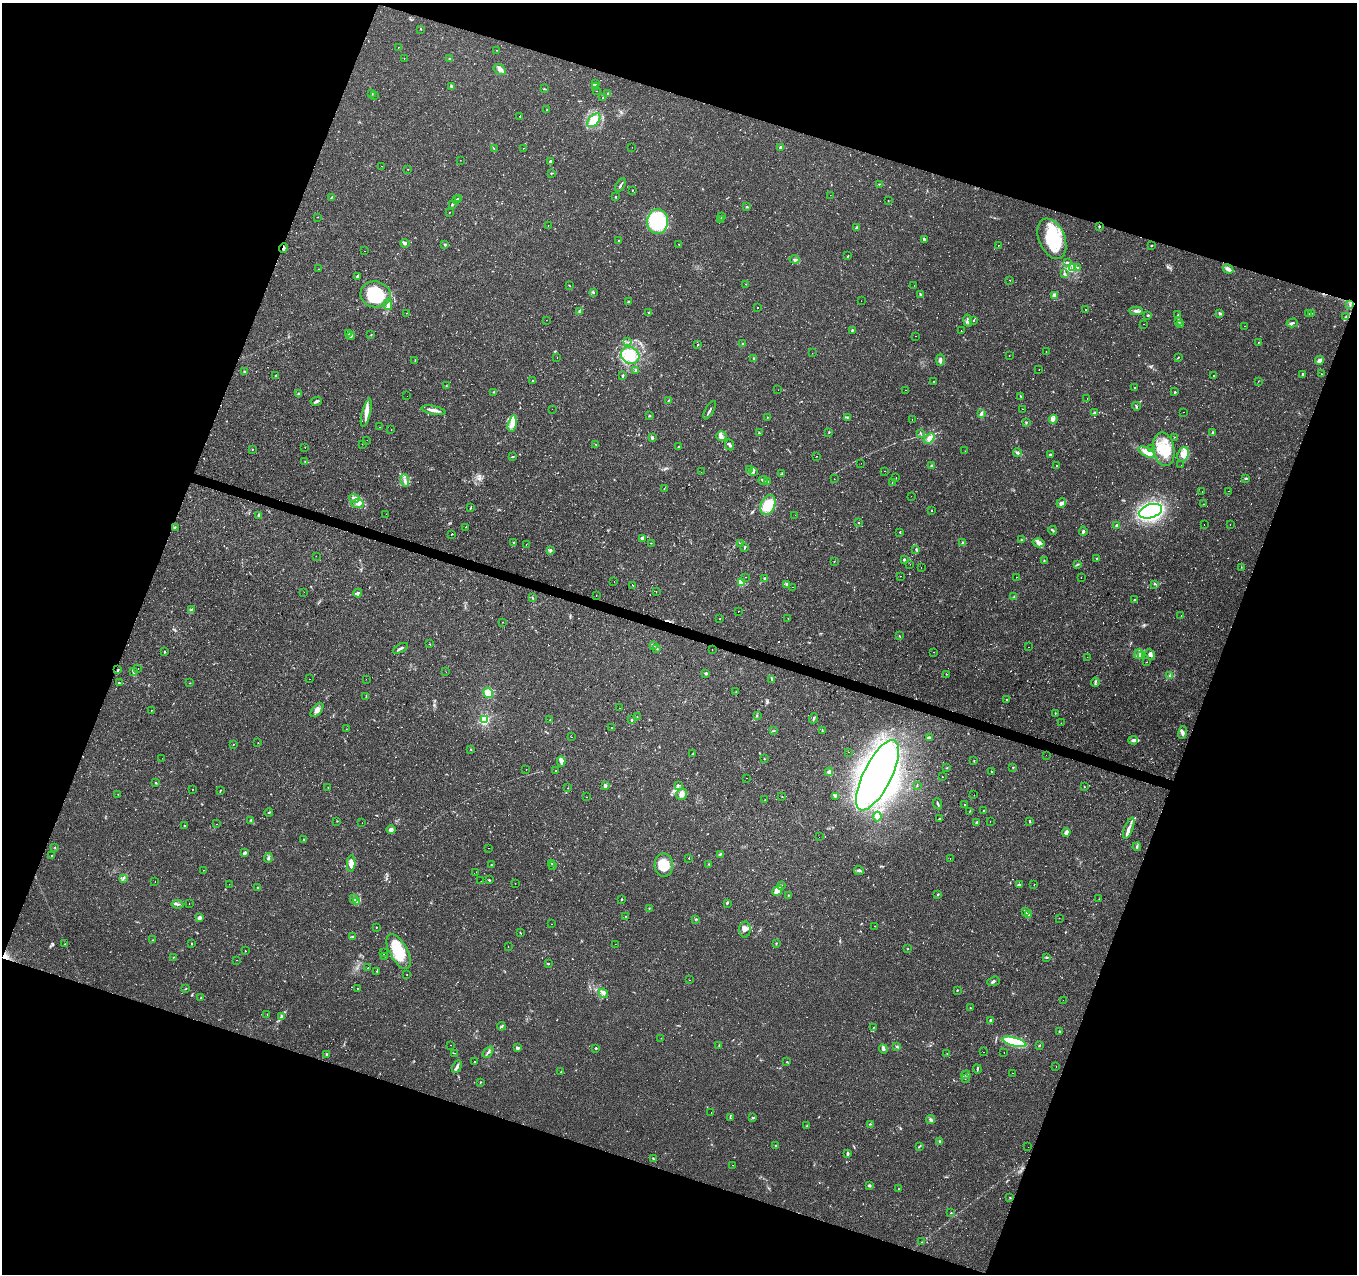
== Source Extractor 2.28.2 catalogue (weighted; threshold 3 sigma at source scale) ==
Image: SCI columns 1-5418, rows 211-5298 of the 5423 x 5573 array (HDU 1 of 3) = the unmasked area's bounding box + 8 px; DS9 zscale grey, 4 x 4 block average (1 PNG px = mean of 4 x 4 image px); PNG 1359 x 1276 px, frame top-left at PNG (2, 3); each listed source drawn as its Kron ellipse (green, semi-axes under 4 px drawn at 4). Shown black and unused: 39% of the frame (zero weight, under 2 of 3 exposures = <1% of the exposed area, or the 3 px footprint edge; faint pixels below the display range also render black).
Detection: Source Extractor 2.28.2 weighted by HDU 2 'WHT'. Background 0.0479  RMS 0.0037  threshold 0.0166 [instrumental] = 3 sigma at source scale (4.5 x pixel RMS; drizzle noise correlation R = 1.50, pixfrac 1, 0.0396/0.0396 arcsec/px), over >= 5 px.
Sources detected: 881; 7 too faint to see at this stretch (4 x 4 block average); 7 inside a brighter object's white glare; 137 cosmic-ray / hot-pixel residue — neither listed nor drawn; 8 coinciding with a brighter row at this scale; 31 inside a brighter listed object's ellipse — not listed separately; of the other 691, all 500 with FLUX_AUTO >= 0.726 (the completeness limit of this list) listed and drawn (191 fainter detections not listed), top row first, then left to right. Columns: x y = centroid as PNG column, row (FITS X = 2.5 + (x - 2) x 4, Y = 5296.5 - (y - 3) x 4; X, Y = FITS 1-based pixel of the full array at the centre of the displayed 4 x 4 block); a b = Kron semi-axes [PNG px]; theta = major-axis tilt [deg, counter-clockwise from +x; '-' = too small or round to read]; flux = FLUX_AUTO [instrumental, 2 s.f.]
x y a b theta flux
421 29 2 2 - 0.74
398 47 2 2 - 3.3
496 50 2 2 - 1.5
404 58 2 2 - 1
450 58 3 2 - 1.7
499 69 6 4 -36 8.4
596 84 3 2 - 1.4
451 86 2 2 - 5.1
596 86 2 2 - 1.3
544 89 3 2 - 2
596 91 2 2 - 2.1
372 93 3 2 - 2.9
608 93 3 2 - 1.1
375 95 2 2 - 0.83
603 98 2 2 - 0.92
547 110 2 2 - 0.99
520 116 2 2 - 9.4
594 120 8 5 48 35
632 147 2 2 - 0.74
781 147 4 3 - 3.9
523 148 2 2 - 3.9
494 149 3 2 - 0.95
460 160 2 2 - 0.83
550 161 3 2 - 4.1
382 166 2 2 - 0.92
408 169 2 2 - 0.9
551 173 3 2 - 1.4
879 184 2 2 - 0.99
620 185 7 2 59 4.5
632 190 2 2 - 0.96
830 195 2 2 - 1.8
615 197 3 2 - 1.4
331 198 3 2 - 1.9
458 198 2 2 - 1.8
456 199 2 2 - 1
888 201 2 2 - 0.74
452 204 3 2 - 2.7
747 207 2 2 - 1.4
449 212 2 2 - 2.2
722 216 3 2 - 2.4
318 217 2 2 - 0.74
721 220 2 2 - 0.89
658 222 12 10 -88 170
548 225 2 2 - 0.83
1099 226 3 2 - 2
857 228 4 3 - 5.2
924 239 4 2 - 4.8
1052 239 21 13 -67 120
619 240 2 2 - 1.5
405 243 4 3 - 4
679 244 2 2 - 0.88
445 245 2 2 - 4.1
998 245 2 2 - 1.7
1152 245 2 2 - 2.2
283 248 5 2 - 4.6
364 251 2 2 - 1.1
848 256 2 2 - 1.2
795 260 5 2 - 3.5
1068 263 3 2 - 2.1
1073 267 2 2 - 0.86
1078 268 2 2 - 1.4
318 269 2 2 - 2.2
1228 269 5 3 - 9.2
1065 274 3 2 - 3.7
357 276 3 2 - 3.1
1010 280 2 2 - 22
745 284 2 2 - 1.4
570 286 2 2 - 0.77
914 286 2 2 - 1.4
593 292 3 2 - 2.4
375 294 15 13 -9 120
921 295 4 2 - 2.3
1054 295 2 2 - 43
861 301 2 2 - 2.1
629 302 2 2 - 3.3
1349 304 2 2 - 1
388 305 5 3 - 7.7
757 308 2 2 - 2.1
1085 309 2 2 - 8.3
579 311 4 2 - 1.9
1136 311 7 3 -2 6.6
649 312 2 2 - 140
406 313 2 2 - 1.8
1220 313 3 3 - 2.9
1311 313 2 2 - 0.88
1309 314 2 2 - 47
1148 315 3 2 - 2.3
1178 315 3 2 - 1.6
1346 317 2 2 - 0.82
546 320 2 2 - 1.1
974 320 2 2 - 2
968 321 6 3 -81 6.3
1179 321 3 2 - 1.8
1292 323 6 2 16 3.8
1143 324 2 2 - 0.74
1180 324 2 2 - 1.1
1244 326 2 2 - 0.81
852 330 3 2 - 2.1
961 330 2 2 - 0.82
348 334 3 2 - 2.1
371 335 2 2 - 1.1
351 336 4 2 - 4.4
915 336 2 2 - 1.1
627 342 2 2 - 0.84
1258 342 2 2 - 1.3
742 344 2 2 - 1.8
698 345 2 2 - 1.8
1046 351 2 2 - 0.89
812 353 2 2 - 0.86
630 355 9 8 - 34
1009 356 2 2 - 1.3
557 357 2 2 - 1.4
1178 357 3 2 - 1.5
754 359 4 2 - 2.7
415 360 2 2 - 1.3
940 360 6 3 90 5.4
1319 361 4 3 - 12
1039 369 2 2 - 2.1
244 371 2 2 - 1.9
636 371 2 2 - 18
1302 374 3 2 - 2.2
1321 374 2 2 - 1.7
623 375 4 2 - 3.5
276 376 2 2 - 5.4
1213 376 2 2 - 2.3
532 381 2 2 - 3.8
933 381 2 2 - 0.92
1258 381 2 2 - 2.5
446 386 2 2 - 0.87
1134 387 2 2 - 2.5
778 390 2 2 - 1.5
906 390 2 2 - 10
494 392 3 2 - 1.5
1175 392 3 2 - 1.6
298 394 2 2 - 11
407 396 2 2 - 1.2
1021 396 3 2 - 1.5
1087 398 2 2 - 1.4
668 400 3 2 - 1.6
316 401 5 3 - 4.2
1136 406 4 2 - 2.2
552 409 2 2 - 1
1023 409 2 2 - 1.4
433 410 12 2 -11 13
710 410 10 2 61 4.6
1184 412 2 2 - 6.9
366 413 14 4 75 17
1095 413 4 3 - 3.2
981 414 2 2 - 4.9
649 416 2 2 - 2.7
767 417 3 2 - 1
848 417 3 2 - 1.2
1053 419 4 3 - 7.3
912 420 2 2 - 3.2
1026 422 2 2 - 1.5
512 423 8 4 77 12
379 427 2 2 - 1.3
391 430 2 2 - 2.9
829 432 3 2 - 1.6
1213 432 3 2 - 2.8
759 433 2 2 - 2.3
920 433 3 2 - 1.3
722 436 5 4 - 7.9
1174 437 2 2 - 0.76
652 438 2 2 - 4
929 438 6 4 39 11
367 440 2 2 - 1
362 444 2 2 - 1.1
596 444 2 2 - 0.81
730 445 6 3 -66 4.2
679 446 2 2 - 1.2
305 447 2 2 - 1.5
1151 448 3 2 - 1.8
252 449 2 2 - 1.2
1164 449 17 10 -79 54
965 451 2 2 - 2.9
1147 452 9 4 -25 24
1017 453 4 3 - 4.2
1051 454 3 2 - 3.3
1183 454 7 5 70 22
816 456 2 2 - 0.83
512 457 3 2 - 1.7
305 461 2 2 - 0.97
861 463 2 2 - 0.99
1181 465 2 2 - 1.4
932 466 3 2 - 2.6
1056 466 2 2 - 2.9
750 469 3 2 - 2.7
885 471 2 2 - 8.3
701 472 2 2 - 0.78
753 472 2 2 - 2.1
782 473 3 2 - 1.3
896 478 2 2 - 0.89
1245 478 2 2 - 0.79
834 479 2 2 - 1.2
405 480 6 3 -84 6
763 480 4 2 - 3.9
768 481 2 2 - 1.5
892 483 2 2 - 1.9
664 489 2 2 - 2.8
1202 491 2 2 - 0.73
1228 491 2 2 - 0.86
911 496 2 2 - 1.9
355 498 5 3 - 6.7
1061 503 5 3 - 9
358 504 6 4 -4 9.1
1203 504 2 2 - 0.79
768 505 10 7 68 62
471 507 3 2 - 1.2
931 510 2 2 - 0.99
1150 511 12 7 17 370
386 514 2 2 - 2.2
795 515 2 2 - 2.5
259 516 3 2 - 8.7
858 522 2 2 - 1.1
1230 524 2 2 - 1.6
1116 525 2 2 - 7.2
1204 525 2 2 - 5
175 527 2 2 - 1.5
465 527 2 2 - 0.91
1053 530 4 2 - 2.5
1083 531 4 2 - 4.7
900 532 2 2 - 1.5
452 534 2 2 - 130
642 538 3 3 - 7
1021 540 2 2 - 1.2
514 543 2 2 - 1.7
651 543 2 2 - 0.79
741 543 2 2 - 1
963 543 2 2 - 28
1038 543 6 4 -15 9.1
526 544 2 2 - 4.7
745 547 4 2 - 2.2
916 549 3 2 - 1.9
550 550 3 2 - 3.1
316 556 2 2 - 1.2
1097 558 2 2 - 1.8
904 560 3 2 - 2.5
834 561 3 2 - 0.95
1044 561 3 2 - 1.7
910 564 2 2 - 4.2
1077 565 2 2 - 1.5
1241 567 2 2 - 0.73
921 568 2 2 - 1.4
901 576 2 2 - 1.9
745 577 2 2 - 1.5
1016 577 2 2 - 1.4
1081 577 2 2 - 1.1
765 579 3 2 - 5.4
614 582 2 2 - 0.82
741 582 2 2 - 110
787 584 4 2 - 3.1
1155 584 2 2 - 0.84
633 586 2 2 - 1.3
792 587 2 2 - 0.98
656 591 2 2 - 9.2
304 592 2 2 - 0.93
358 593 4 3 - 4.6
596 596 2 2 - 1.3
532 597 2 2 - 0.97
1014 597 2 2 - 1
1134 600 3 2 - 2.3
192 609 2 2 - 0.87
738 611 2 2 - 0.98
1181 615 2 2 - 1.4
719 618 2 2 - 0.9
788 619 2 2 - 0.95
503 622 2 2 - 1.7
899 636 2 2 - 0.89
429 644 2 2 - 1.3
653 646 2 2 - 0.87
1029 647 2 2 - 2.1
400 648 8 2 27 5.9
657 649 2 2 - 1.3
712 649 2 2 - 6.8
164 652 3 2 - 1.9
934 652 2 2 - 1.5
1139 654 5 2 - 4.6
1150 654 6 4 -69 7.5
1141 655 3 2 - 1.8
1087 657 2 2 - 1
1147 662 2 2 - 0.87
138 669 2 2 - 4.4
118 670 2 2 - 2.4
133 671 3 2 - 2.1
446 672 2 2 - 1.9
706 673 3 2 - 2.9
946 674 2 2 - 40
1169 675 3 2 - 1.4
309 679 2 2 - 2.2
366 679 2 2 - 1.1
772 679 3 2 - 1.8
1095 682 4 2 - 1.8
120 683 3 2 - 1.5
190 683 2 2 - 1.4
736 691 2 2 - 0.83
488 693 5 4 - 20
366 696 2 2 - 1.2
1007 700 2 2 - 3.5
620 708 2 2 - 1.2
151 710 2 2 - 0.82
317 710 8 4 51 11
1055 713 2 2 - 1.3
757 715 2 2 - 1.2
637 717 2 2 - 1
813 718 5 2 - 3.7
484 720 2 2 - 350
550 720 2 2 - 0.91
631 720 2 2 - 2.3
1061 723 2 2 - 0.74
612 727 2 2 - 1.1
346 729 2 2 - 1
773 731 2 2 - 0.88
822 731 3 2 - 1.8
1183 733 6 3 72 5.3
571 737 2 2 - 1.8
929 737 4 2 - 3.3
1133 740 5 3 - 6.5
258 742 2 2 - 6.9
234 744 2 2 - 0.74
471 750 3 2 - 0.97
848 752 2 2 - 2.5
693 753 3 2 - 1.4
1046 755 2 2 - 1.2
162 758 2 2 - 1.1
764 759 2 2 - 1.1
974 761 2 2 - 0.74
561 762 5 4 - 6.5
1013 767 2 2 - 1.4
947 768 2 2 - 0.8
526 770 2 2 - 0.85
556 771 2 2 - 1.4
992 771 2 2 - 2.9
829 772 4 3 - 4.7
877 775 38 14 63 640
942 777 2 2 - 0.9
746 778 2 2 - 2.8
156 783 2 2 - 1.9
605 785 2 2 - 20
678 785 3 2 - 1.4
917 785 3 2 - 1.1
1084 786 2 2 - 0.96
328 787 2 2 - 1
568 788 2 2 - 2.5
193 789 2 2 - 1
221 790 2 2 - 0.87
118 794 2 2 - 0.73
682 794 6 5 - 11
974 795 2 2 - 3.9
835 796 2 2 - 1.3
586 797 2 2 - 1
782 797 2 2 - 0.98
765 799 2 2 - 3.8
938 804 5 2 - 3
965 805 2 2 - 1.5
983 810 2 2 - 0.92
970 811 3 2 - 0.9
269 812 4 2 - 1.7
877 817 5 3 - 5.7
939 819 4 2 - 2.4
251 820 4 3 - 3.1
337 821 2 2 - 0.91
1029 821 2 2 - 5.3
977 822 2 2 - 4
990 822 2 2 - 3.9
362 823 2 2 - 1.4
217 824 2 2 - 0.88
184 826 2 2 - 2.2
1129 828 11 3 69 12
391 830 5 3 - 4.9
1066 832 4 2 - 12
819 837 2 2 - 0.86
304 839 2 2 - 1.3
55 847 2 2 - 0.99
1137 847 4 2 - 3.6
488 848 2 2 - 0.92
245 853 4 2 - 4.8
720 854 3 2 - 1.6
51 856 2 2 - 1.3
268 858 5 2 - 2.9
689 858 2 2 - 2
950 858 2 2 - 1.5
551 863 2 2 - 1.1
351 864 8 4 86 16
709 864 2 2 - 0.92
491 865 3 2 - 0.96
553 865 2 2 - 0.96
664 865 11 9 -84 54
203 870 2 2 - 0.75
859 870 5 3 - 4.4
476 872 2 2 - 1.8
123 878 4 2 - 2.8
489 880 2 2 - 1.7
481 881 2 2 - 1.1
155 882 2 2 - 1.2
515 883 2 2 - 1.3
229 884 2 2 - 2.3
1019 884 3 2 - 1.3
781 885 2 2 - 2.1
1034 885 2 2 - 3.2
257 887 2 2 - 1.1
777 891 6 3 42 35
938 894 3 2 - 1.8
788 895 2 2 - 1.3
354 898 2 2 - 0.82
621 899 2 2 - 1.8
1099 899 2 2 - 0.96
357 902 3 2 - 2.7
189 903 2 2 - 0.93
727 903 2 2 - 2.2
177 904 6 2 -7 3.7
649 909 2 2 - 1.2
1025 912 4 2 - 2.9
1029 914 3 2 - 2.9
626 916 2 2 - 1.6
199 918 3 2 - 11
1059 918 2 2 - 0.83
696 919 2 2 - 1.5
552 924 2 2 - 0.86
874 926 2 2 - 0.83
376 927 2 2 - 2.1
745 929 8 5 88 10
520 933 2 2 - 0.95
352 937 3 2 - 2.7
153 940 2 2 - 1.7
776 943 2 2 - 1.1
65 944 2 2 - 0.78
192 944 2 2 - 1.6
615 944 2 2 - 0.88
508 946 2 2 - 1.2
908 949 2 2 - 1.2
245 951 2 2 - 7.8
399 951 19 9 -61 82
384 953 2 2 - 120
385 956 2 2 - 2.8
173 957 3 2 - 0.88
1046 958 3 2 - 1.3
236 960 2 2 - 3.1
548 964 3 2 - 1.6
368 968 2 2 - 1.2
377 971 2 2 - 3
407 974 2 2 - 2.2
690 980 2 2 - 3.7
993 981 6 2 18 3.9
357 988 2 2 - 2.5
186 989 2 2 - 1.2
957 990 2 2 - 3.5
603 993 5 3 - 6.3
201 998 3 2 - 1.9
1063 1000 2 2 - 1.1
970 1008 2 2 - 1.5
267 1014 2 2 - 1.1
281 1016 2 2 - 1.1
991 1020 3 2 - 4.2
501 1026 4 2 - 3.8
874 1027 2 2 - 85
1059 1031 2 2 - 1.2
661 1038 2 2 - 0.85
1014 1042 12 4 -16 130
451 1045 2 2 - 19
719 1045 2 2 - 1.3
1040 1045 4 2 - 1.4
896 1047 3 3 - 3
517 1048 4 3 - 4.7
596 1048 2 2 - 5.3
883 1049 5 4 - 5
488 1052 7 2 54 4.5
983 1052 2 2 - 1.6
1004 1052 2 2 - 4
454 1053 2 2 - 1.2
327 1054 3 2 - 1.8
947 1054 2 2 - 0.88
475 1062 2 2 - 1.3
787 1062 2 2 - 1.2
1056 1066 2 2 - 1.9
457 1067 7 3 63 6.1
977 1069 4 2 - 2.5
561 1072 2 2 - 0.79
1012 1073 2 2 - 2.6
966 1075 4 2 - 3.4
965 1078 2 2 - 0.88
480 1082 2 2 - 1.1
711 1113 2 2 - 3.2
730 1118 2 2 - 1.5
753 1118 3 2 - 3
931 1120 4 2 - 5.5
870 1124 3 2 - 1.7
807 1126 3 2 - 1.8
940 1141 3 2 - 2.7
775 1145 2 2 - 1.1
919 1146 3 2 - 1.7
1028 1147 2 2 - 1.1
848 1154 3 2 - 3.5
653 1159 2 2 - 3.3
733 1165 2 2 - 0.75
869 1185 3 3 - 3.8
898 1189 2 2 - 2
1010 1198 2 2 - 1
951 1213 2 2 - 1.2
921 1242 2 2 - 0.79
Overlapping masked pixels (flux is a lower limit): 1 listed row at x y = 283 248
Diffuse or blended objects may show on this block-average render without a row.